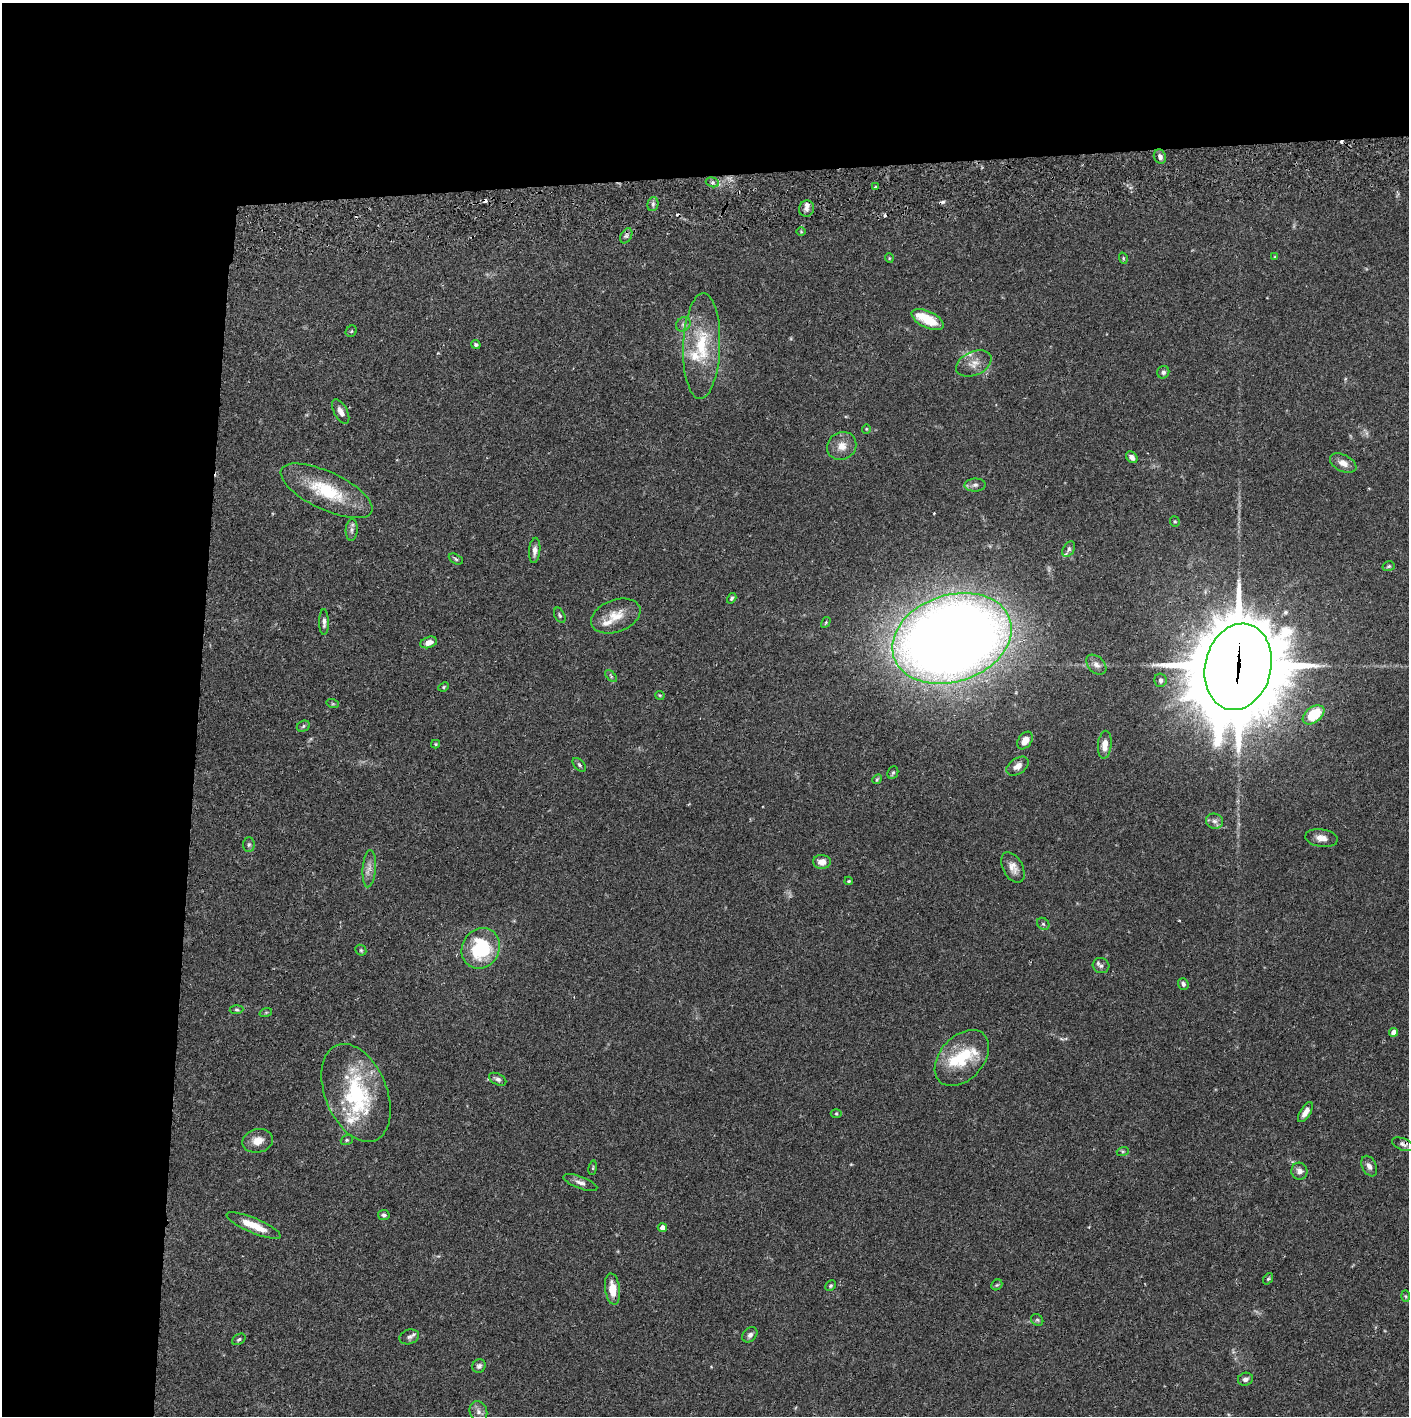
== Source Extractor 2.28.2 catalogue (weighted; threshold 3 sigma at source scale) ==
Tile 1 of 3 x 3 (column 1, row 1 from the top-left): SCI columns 5-1411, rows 2884-4297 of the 4233 x 4354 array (HDU 1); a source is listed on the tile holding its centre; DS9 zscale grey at full resolution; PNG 1411 x 1418 px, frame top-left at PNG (2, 3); each listed source drawn as its Kron ellipse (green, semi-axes under 4 px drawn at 4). Shown black and unused: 24% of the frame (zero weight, under 2 of 3 exposures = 3% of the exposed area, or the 3 px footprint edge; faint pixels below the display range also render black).
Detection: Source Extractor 2.28.2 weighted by HDU 2 'WHT'; one run over the whole footprint, this tile lists its part. Background 0.0674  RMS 0.0048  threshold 0.0217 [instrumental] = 3 sigma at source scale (4.5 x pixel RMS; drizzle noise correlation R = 1.50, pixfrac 1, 0.05/0.05 arcsec/px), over >= 5 px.
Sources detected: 112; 6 cosmic-ray / hot-pixel residue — neither listed nor drawn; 10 inside a brighter listed object's ellipse — not listed separately; the other 96 listed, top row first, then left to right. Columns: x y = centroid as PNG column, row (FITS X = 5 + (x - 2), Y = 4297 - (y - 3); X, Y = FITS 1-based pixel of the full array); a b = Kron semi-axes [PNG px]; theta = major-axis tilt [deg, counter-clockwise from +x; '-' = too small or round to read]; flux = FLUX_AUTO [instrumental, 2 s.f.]
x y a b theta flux
1160 157 7 6 - 1.9
712 182 7 4 -17 1
875 187 4 3 - 0.68
653 204 7 5 79 0.97
806 209 8 7 - 1.8
801 232 5 3 - 0.38
626 236 8 5 60 1.2
1275 257 4 4 - 0.5
889 258 5 4 - 0.5
1123 258 5 3 - 0.54
928 319 17 8 -25 12
683 324 8 6 45 1.4
351 331 6 5 - 0.61
476 344 5 4 - 0.82
702 346 53 18 88 25
974 364 18 12 24 4.9
1163 372 6 6 - 1.4
341 412 13 6 -63 2.7
866 429 4 4 - 0.46
842 446 15 13 38 5.1
1132 457 6 5 - 2
1343 463 14 8 -26 3.7
975 485 10 6 1 1.6
326 491 50 19 -25 26
1175 521 5 5 - 0.67
352 530 11 6 86 1.6
1069 549 8 5 57 1.2
535 550 13 5 85 2.3
456 559 7 4 -28 0.86
1389 566 6 4 16 0.72
732 598 6 4 57 0.83
560 615 8 5 -65 0.86
616 616 26 16 20 9
324 622 13 5 -89 1.7
826 622 6 3 60 0.5
952 638 61 43 18 900
429 642 9 5 18 3.6
1096 665 12 8 -44 2.4
1238 667 44 33 77 6700
611 676 7 4 -47 0.8
1160 680 7 6 - 1.2
444 687 5 4 - 0.62
660 695 5 4 - 0.5
333 704 6 4 -18 0.57
1313 715 12 8 36 16
303 726 7 5 26 0.86
1025 740 10 6 55 4.4
435 744 4 4 - 0.48
1105 745 14 7 85 4.3
579 765 8 5 -46 0.93
1018 766 12 8 33 3.3
893 773 7 5 67 0.76
877 779 5 4 - 0.58
1215 821 9 7 -14 1.8
1322 838 16 9 -9 3.7
249 845 7 6 - 1.1
822 862 9 7 0 3.9
1013 867 16 10 -62 3.9
369 869 19 6 86 3.3
849 881 4 3 - 0.48
1043 924 7 5 -44 0.9
481 948 21 18 59 34
361 950 6 5 - 0.66
1101 966 8 7 - 1.5
1183 984 6 5 - 1.3
236 1010 7 4 4 0.74
266 1012 6 4 19 0.57
1394 1032 4 4 - 3.8
962 1058 32 21 47 21
498 1079 9 5 -27 1.4
356 1093 51 31 -68 49
1305 1112 11 5 58 3.6
836 1114 5 3 - 0.49
347 1140 6 5 - 0.71
258 1141 15 11 15 5.1
1403 1144 11 6 -21 1.6
1123 1151 6 4 18 0.65
1369 1166 11 7 -64 2.4
593 1168 7 3 81 0.54
1299 1171 8 8 - 2.5
580 1183 18 6 -20 2.5
384 1215 6 5 - 1.2
254 1225 29 7 -23 9.4
662 1228 4 4 - 2.8
1268 1279 6 4 53 0.7
997 1285 6 5 - 0.66
830 1286 5 5 - 0.8
612 1289 16 7 -83 7.2
1405 1296 6 4 -88 0.55
1037 1320 6 5 - 0.79
750 1335 8 6 46 1.6
409 1337 10 7 17 1.6
239 1339 7 5 31 0.93
479 1366 7 6 - 1.3
1245 1379 7 6 - 1.8
478 1412 10 8 -68 2.6
Overlapping masked pixels (flux is a lower limit): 2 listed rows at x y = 1238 667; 1403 1144